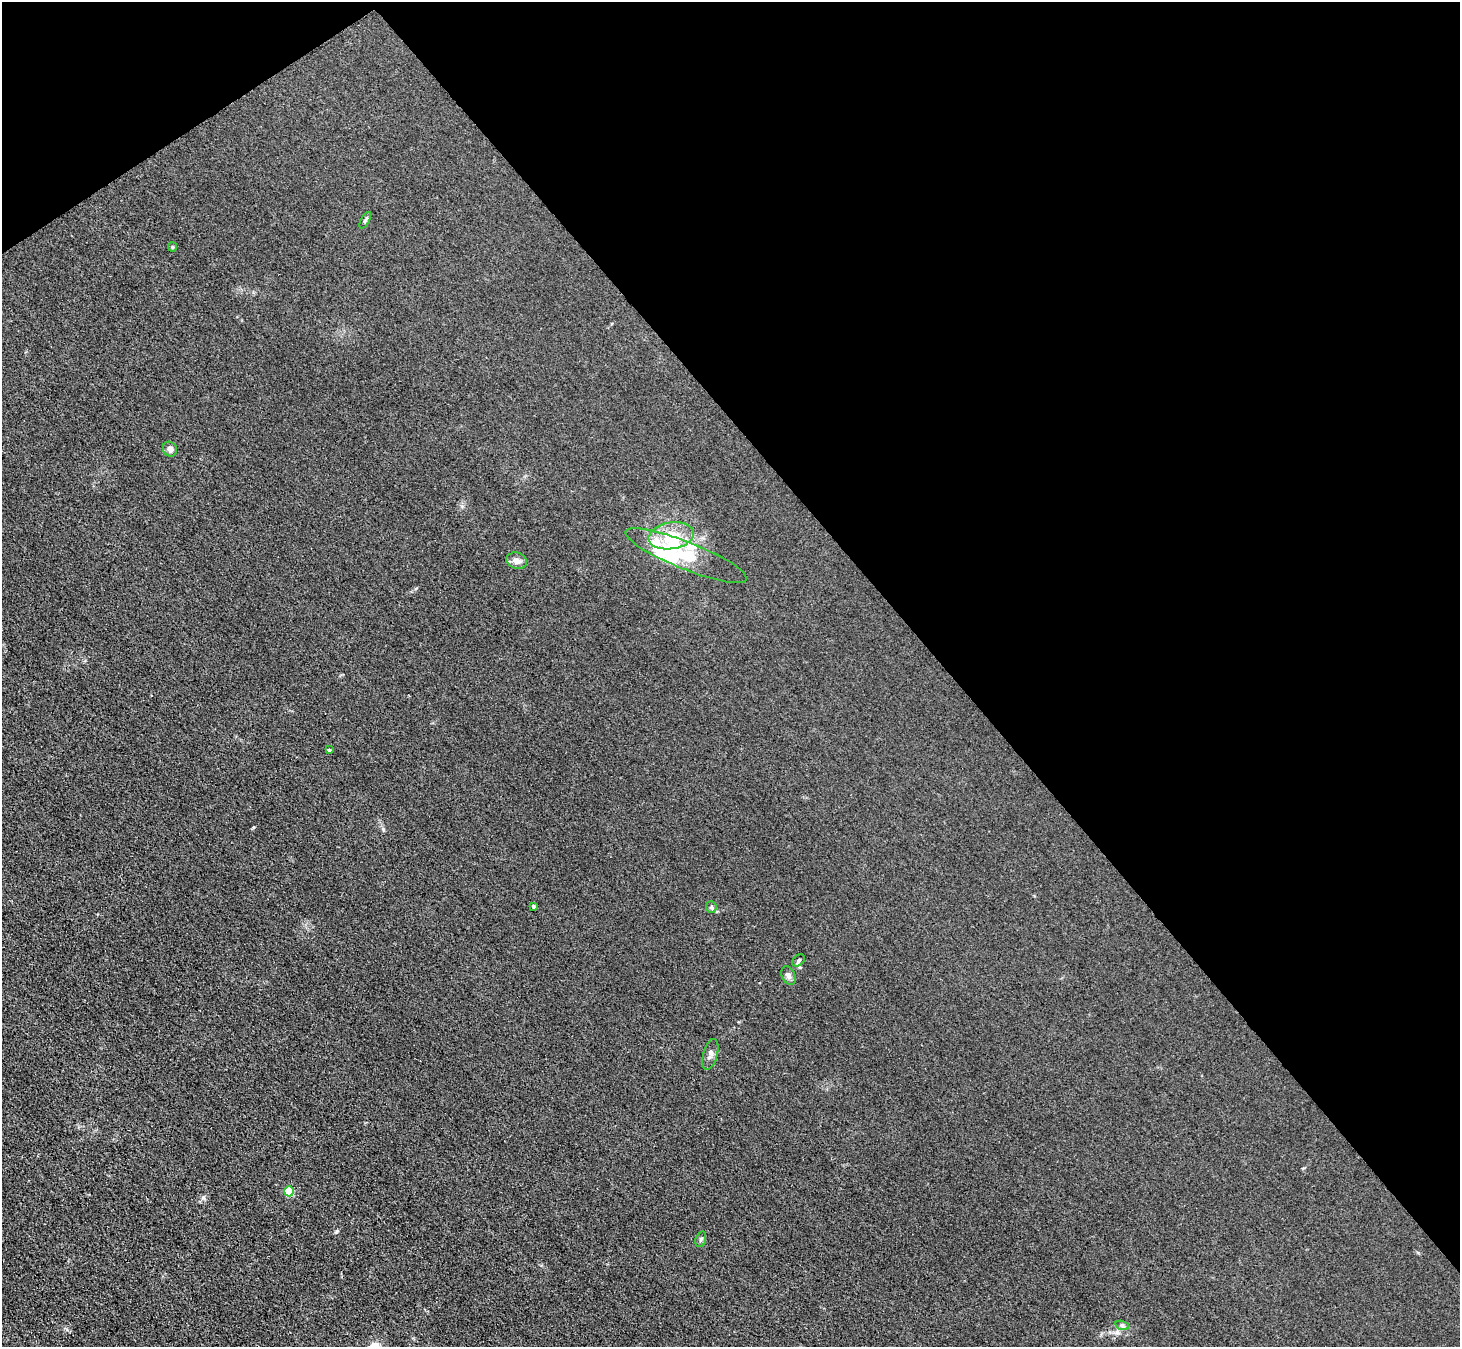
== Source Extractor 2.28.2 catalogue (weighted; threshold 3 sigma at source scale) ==
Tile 3 of 4 x 4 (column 3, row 1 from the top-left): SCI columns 3016-4473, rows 4300-5644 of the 6166 x 6131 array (HDU 1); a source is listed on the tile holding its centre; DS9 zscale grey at full resolution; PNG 1462 x 1349 px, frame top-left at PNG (2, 2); each listed source drawn as its Kron ellipse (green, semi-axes under 4 px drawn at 4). Shown black and unused: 38% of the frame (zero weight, under 3 of 4 exposures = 9% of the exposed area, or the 3 px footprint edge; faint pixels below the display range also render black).
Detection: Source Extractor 2.28.2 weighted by HDU 2 'WHT'; one run over the whole footprint, this tile lists its part. Background 0.0318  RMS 0.0067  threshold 0.0304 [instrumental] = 3 sigma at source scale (4.5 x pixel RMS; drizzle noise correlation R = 1.50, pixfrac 1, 0.05/0.05 arcsec/px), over >= 5 px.
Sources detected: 19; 1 inside a brighter object's white glare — neither listed nor drawn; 3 inside a brighter listed object's ellipse — not listed separately; the other 15 listed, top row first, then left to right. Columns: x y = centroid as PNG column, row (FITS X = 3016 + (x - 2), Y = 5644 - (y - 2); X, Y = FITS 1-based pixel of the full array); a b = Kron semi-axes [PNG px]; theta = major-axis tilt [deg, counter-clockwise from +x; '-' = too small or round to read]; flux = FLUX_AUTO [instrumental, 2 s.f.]
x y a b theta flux
365 220 9 4 60 1.2
172 247 5 4 - 0.72
170 449 8 6 -49 2.5
671 536 23 13 9 17
686 556 65 13 -22 27
517 561 10 8 -15 4
329 750 4 4 - 0.88
533 906 4 3 - 1
711 907 6 5 - 1.2
799 960 7 5 41 1.3
788 976 10 6 -65 2.4
710 1054 16 7 75 3.2
289 1191 5 5 - 31
701 1239 8 5 71 1.3
1122 1325 7 4 -19 1.3
Unlisted compact peaks at least as high as the median listed source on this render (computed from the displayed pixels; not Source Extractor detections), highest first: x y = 337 1231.